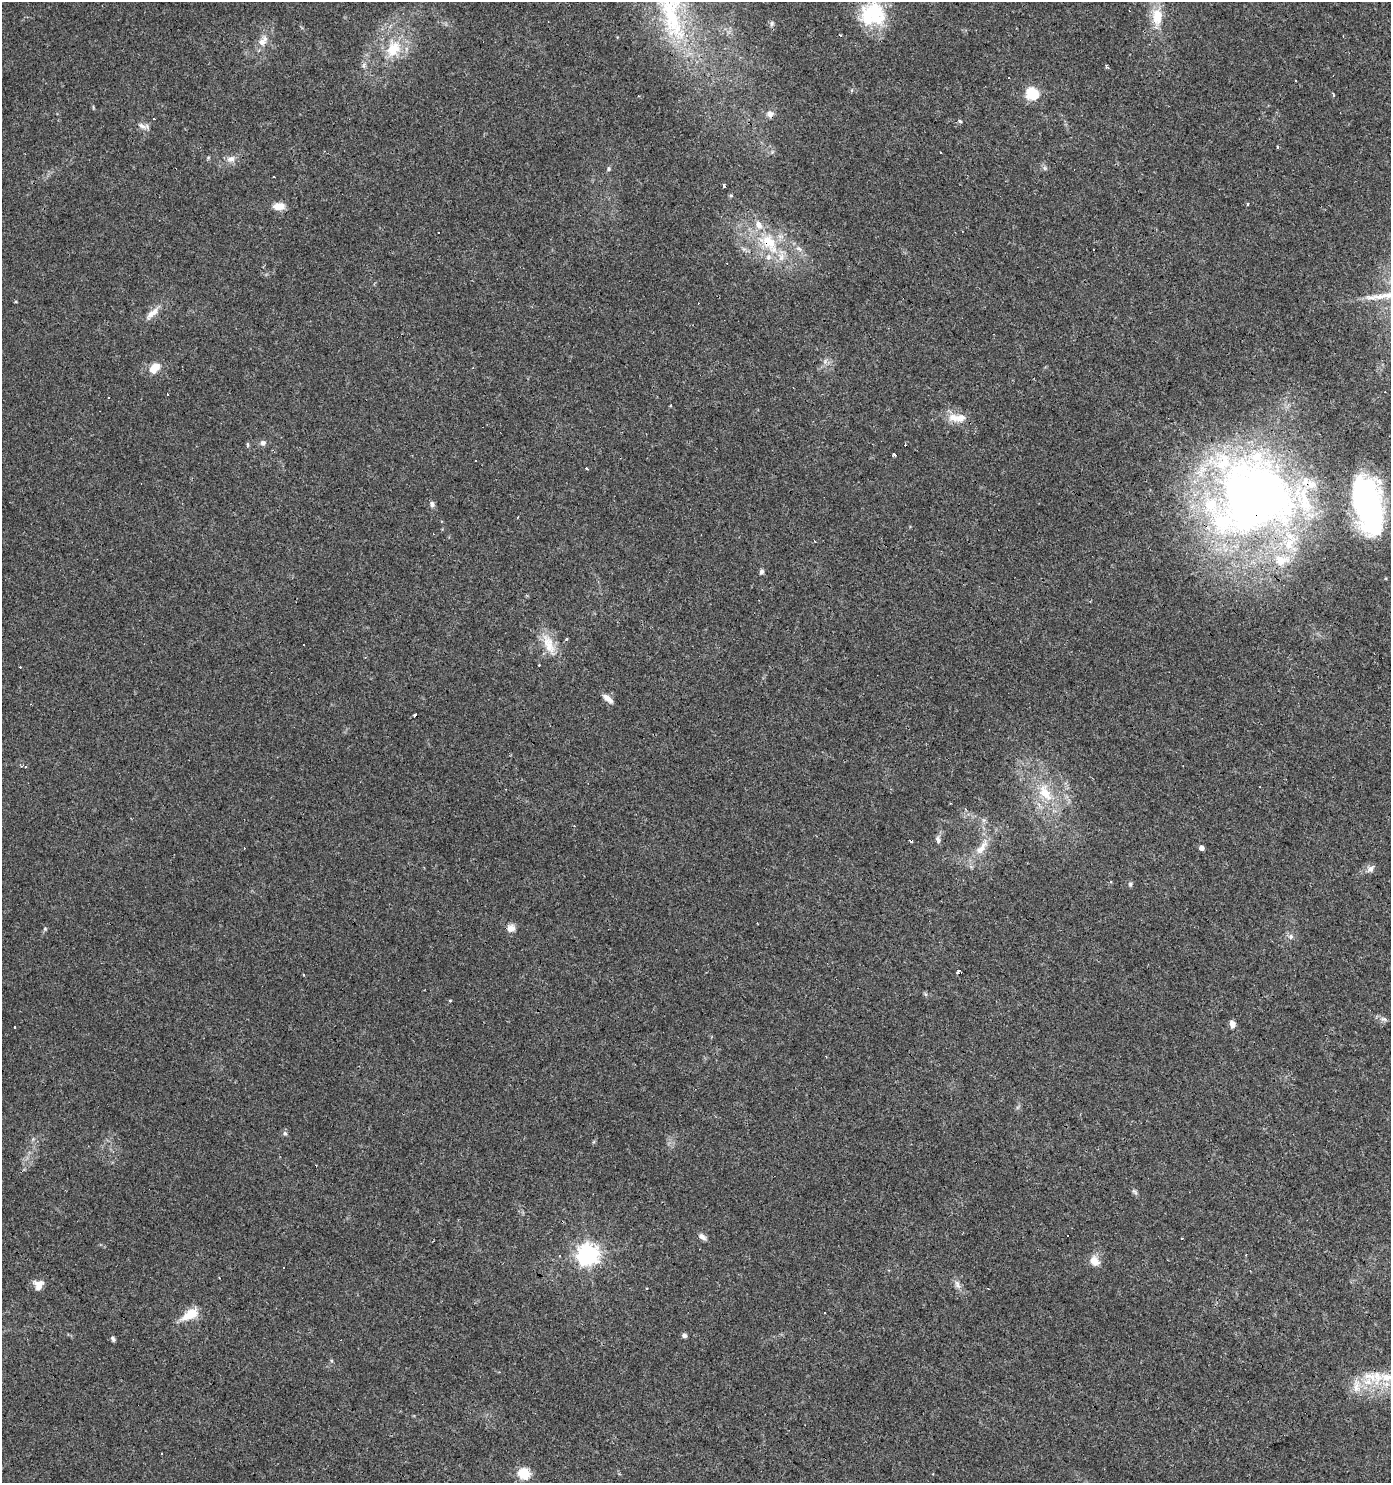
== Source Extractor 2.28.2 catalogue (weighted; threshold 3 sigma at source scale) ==
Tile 6 of 4 x 4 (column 2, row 2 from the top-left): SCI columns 1573-2961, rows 2970-4450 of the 5986 x 5932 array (HDU 1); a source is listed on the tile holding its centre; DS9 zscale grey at full resolution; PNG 1393 x 1485 px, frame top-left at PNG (2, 2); no overlay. Shown black and unused: <1% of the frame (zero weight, under 3 of 4 exposures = <1% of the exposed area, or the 3 px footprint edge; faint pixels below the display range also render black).
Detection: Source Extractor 2.28.2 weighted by HDU 2 'WHT'; one run over the whole footprint, this tile lists its part. Background 0.0318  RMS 0.0037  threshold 0.0166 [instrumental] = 3 sigma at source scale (4.5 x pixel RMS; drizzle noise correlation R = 1.50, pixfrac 1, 0.0396/0.0396 arcsec/px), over >= 5 px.
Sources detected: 115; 2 inside a brighter object's white glare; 32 cosmic-ray / hot-pixel residue — not listed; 10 inside a brighter listed object's ellipse — not listed separately; the other 71 listed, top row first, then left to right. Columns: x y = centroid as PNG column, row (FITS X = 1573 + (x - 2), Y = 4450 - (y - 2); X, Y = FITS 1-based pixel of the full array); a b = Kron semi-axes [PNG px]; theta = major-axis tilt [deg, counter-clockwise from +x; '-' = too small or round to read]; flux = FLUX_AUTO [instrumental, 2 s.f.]
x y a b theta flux
671 14 95 29 -78 63
872 14 38 27 -34 21
1157 17 23 13 -89 8.7
772 24 8 6 87 0.89
840 35 4 3 - 0.37
262 42 12 10 37 3
393 49 25 17 59 11
364 66 7 4 -72 0.81
1107 67 4 4 - 0.59
1295 80 3 3 - 5.1
1032 94 6 6 - 42
770 114 10 7 10 1.8
960 121 5 4 - 0.51
142 126 13 7 -26 1.8
231 159 12 8 11 2.2
609 169 6 4 83 0.57
724 186 3 3 - 0.87
731 195 6 4 0 0.42
1248 204 3 3 - 0.86
278 206 11 7 3 5.1
768 242 29 18 -34 16
799 249 10 6 -40 1.5
152 313 22 7 42 3.5
154 368 15 10 51 4.4
670 405 3 2 - 0.43
954 417 16 12 -24 4.3
263 443 8 7 - 1.2
247 444 8 4 -89 0.49
894 454 4 3 - 1.8
476 460 3 2 - 0.41
586 468 3 3 - 1.3
1255 497 103 99 -48 270
432 504 7 6 - 1.1
1367 506 56 25 -83 94
761 572 7 5 59 0.88
566 639 5 3 - 0.4
549 644 33 13 -68 7.7
304 645 3 3 - 0.67
608 698 13 6 -40 2.4
415 715 3 3 - 9.5
21 766 3 3 - 0.45
1045 793 29 15 -60 12
965 809 4 3 - 0.51
938 840 10 6 -78 1.2
982 847 28 9 57 5.8
1201 848 4 4 - 1.7
1371 868 9 8 - 1.5
1130 884 6 5 - 0.68
511 928 11 9 4 2.3
45 929 5 5 - 0.47
1291 936 7 7 - 1.2
959 971 3 3 - 6.8
1384 1019 9 6 -15 1.2
1232 1024 8 6 -78 2
826 1056 3 2 - 0.45
285 1133 6 5 - 0.79
1134 1192 11 4 -45 0.83
1067 1235 3 3 - 1.2
702 1237 11 6 -43 1.5
588 1254 7 7 - 220
559 1256 3 3 - 0.54
1094 1261 13 10 -50 3.7
38 1285 11 11 - 3.2
957 1285 13 7 -65 1.8
824 1313 3 3 - 1.6
190 1315 24 11 27 6.8
684 1336 5 4 - 1.3
113 1339 7 5 -54 0.73
1370 1377 25 12 -17 8.8
1356 1388 13 10 -65 4
524 1473 6 5 - 29
Overlapping masked pixels (flux is a lower limit): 3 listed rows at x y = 768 242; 1255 497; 1367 506
Isophote crosses this tile's border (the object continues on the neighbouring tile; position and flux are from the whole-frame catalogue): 2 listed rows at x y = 671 14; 872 14
Unlisted compact peaks at least as high as the median listed source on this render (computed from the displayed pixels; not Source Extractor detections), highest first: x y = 1372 298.